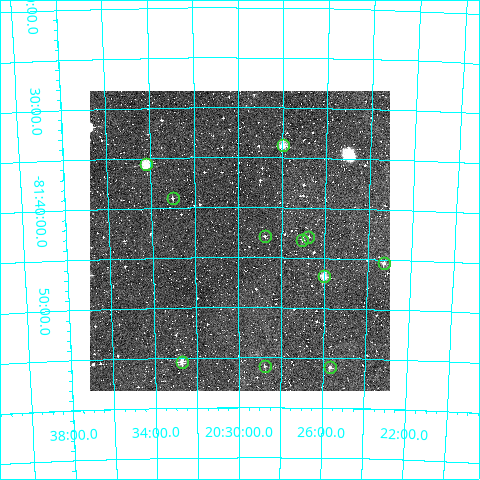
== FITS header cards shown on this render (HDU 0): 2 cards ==
NAXIS1  =                  300
NAXIS2  =                  300

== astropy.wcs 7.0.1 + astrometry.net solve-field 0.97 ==
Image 300 x 300 px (HDU 0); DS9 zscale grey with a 90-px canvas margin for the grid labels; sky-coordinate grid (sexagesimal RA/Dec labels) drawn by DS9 from the SOLVED WCS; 11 Tycho-2 reference stars matched to detected sources circled (green)
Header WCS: RA---TAN/DEC--TAN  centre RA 20:29:56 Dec -81:43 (307.48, -81.72 deg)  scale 6 arcsec/px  FOV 30.0' x 30.0'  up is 0 deg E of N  parity normal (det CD < 0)
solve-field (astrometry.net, Tycho-2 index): VERIFIED the header's WCS against the Tycho-2 star catalogue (verified at 2 index scales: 10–11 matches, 0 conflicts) and refined it, rather than solving blind
Solved WCS: RA---TAN-SIP/DEC--TAN-SIP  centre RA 20:29:57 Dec -81:43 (307.49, -81.72 deg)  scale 6.01 arcsec/px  FOV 30.0' x 30.0'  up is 0 deg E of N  parity normal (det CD < 0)
The solver's refit moves the header's centre by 2.1 arcsec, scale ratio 1.001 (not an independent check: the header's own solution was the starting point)
Tycho-2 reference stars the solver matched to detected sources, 11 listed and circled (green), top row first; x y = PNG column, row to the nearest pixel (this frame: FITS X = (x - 90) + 1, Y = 300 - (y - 91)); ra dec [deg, ICRS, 3 dp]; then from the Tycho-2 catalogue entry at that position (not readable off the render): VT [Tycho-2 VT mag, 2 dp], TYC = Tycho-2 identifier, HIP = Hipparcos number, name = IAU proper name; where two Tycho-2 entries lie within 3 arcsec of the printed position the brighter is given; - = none
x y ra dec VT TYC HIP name
283 145 306.997 -81.563 9.25 9472-310-1 - -
146 164 308.555 -81.593 8.71 9472-94-1 - -
173 198 308.254 -81.650 12.46 9472-243-1 - -
265 236 307.194 -81.714 11.89 9472-383-1 - -
308 237 306.690 -81.715 11.32 9472-145-1 - -
302 240 306.759 -81.720 11.47 9472-166-1 - -
384 263 305.808 -81.756 11.90 9472-315-1 - -
324 276 306.502 -81.780 9.80 9472-415-1 - -
182 362 308.178 -81.923 10.90 9472-129-1 - -
265 366 307.189 -81.931 11.84 9472-237-1 - -
330 367 306.413 -81.932 11.37 9472-297-1 - -